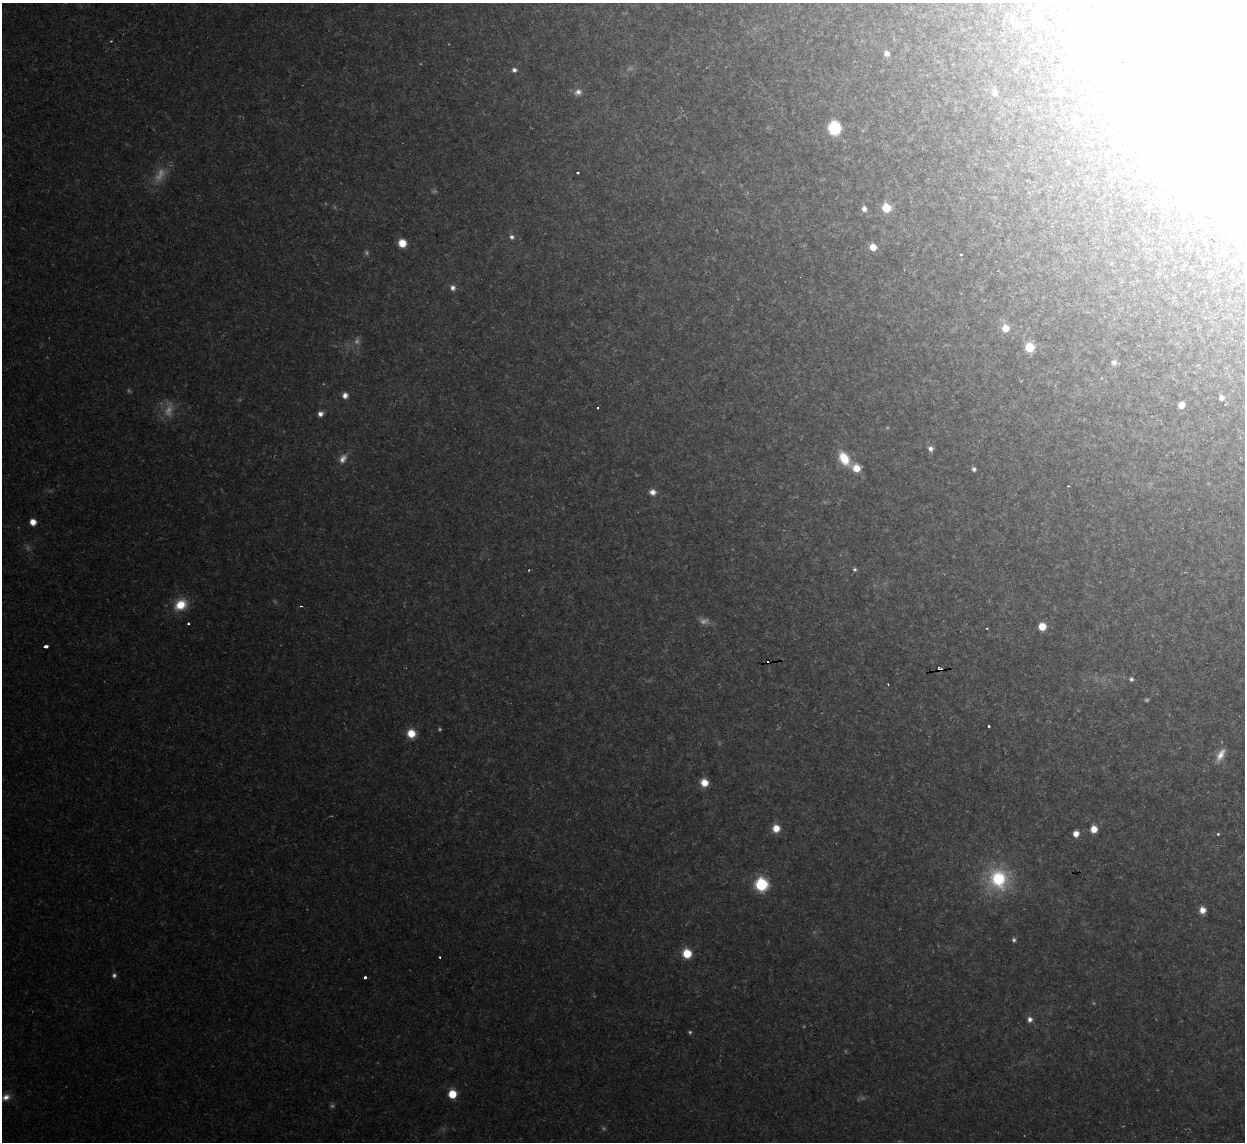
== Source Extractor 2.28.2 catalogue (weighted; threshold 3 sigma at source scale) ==
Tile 10 of 4 x 4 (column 2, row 3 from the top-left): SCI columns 1243-2485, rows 1277-2416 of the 4970 x 4948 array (HDU 1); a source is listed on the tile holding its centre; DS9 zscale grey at full resolution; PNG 1247 x 1144 px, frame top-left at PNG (2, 3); no overlay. Shown black and unused: <1% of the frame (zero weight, under 2 of 3 exposures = <1% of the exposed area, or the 3 px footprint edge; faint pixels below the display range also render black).
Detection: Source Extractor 2.28.2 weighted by HDU 2 'WHT'; one run over the whole footprint, this tile lists its part. Background 0.035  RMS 0.0072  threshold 0.0324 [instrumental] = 3 sigma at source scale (4.5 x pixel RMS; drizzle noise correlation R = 1.50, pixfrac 1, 0.05/0.05 arcsec/px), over >= 5 px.
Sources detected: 88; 20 too faint to see at this stretch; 5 inside a brighter object's white glare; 4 cosmic-ray / hot-pixel residue — not listed; the other 59 listed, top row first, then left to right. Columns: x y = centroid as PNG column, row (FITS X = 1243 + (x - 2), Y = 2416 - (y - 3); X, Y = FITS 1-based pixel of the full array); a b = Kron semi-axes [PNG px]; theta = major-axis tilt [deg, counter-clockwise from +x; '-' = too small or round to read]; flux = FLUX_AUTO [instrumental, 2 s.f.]
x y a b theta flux
1036 16 7 6 - 17
1015 23 13 11 -2 5.8
1242 38 187 96 80 680
886 53 6 6 - 4.8
514 70 6 5 - 2.7
578 92 11 9 21 4.9
995 92 10 7 -76 4.3
1075 121 6 6 - 8.6
834 128 9 8 - 66
578 173 3 3 - 1.2
886 208 6 6 - 25
864 209 6 5 - 3.6
512 237 6 6 - 2.6
402 243 7 6 - 15
873 247 5 5 - 12
961 254 3 3 - 7.6
453 288 7 7 - 3.5
1005 328 7 7 - 11
1030 347 8 7 - 23
1114 362 7 6 - 3.5
1101 378 5 3 - 0.53
345 395 6 6 - 5.4
1221 398 6 5 - 3.2
1225 404 3 2 - 0.73
1181 405 6 5 - 8.5
597 407 3 3 - 2.1
320 414 6 5 - 4.1
930 449 7 6 - 3.8
844 458 16 10 -58 21
856 468 8 7 - 13
974 469 5 4 - 2.4
652 492 7 7 - 4.9
33 522 6 6 - 7.9
855 569 5 5 - 1.7
181 605 16 12 38 21
188 624 3 3 - 1.3
1042 626 6 6 - 15
987 628 3 2 - 0.81
45 646 4 3 - 7.5
939 669 4 3 - 32
1131 679 5 5 - 1.9
989 726 3 3 - 1.7
411 733 8 8 - 15
1221 755 18 8 63 8.2
704 783 7 7 - 11
776 828 8 8 - 11
1094 829 6 6 - 11
1076 834 6 6 - 7
1218 834 3 3 - 1.6
998 879 26 23 -68 61
761 884 9 9 - 54
1202 910 7 6 - 7.2
1014 940 6 5 - 1.9
687 953 8 7 - 22
440 957 3 3 - 1.1
365 977 3 3 - 18
1030 1019 7 6 - 3.8
452 1094 6 6 - 25
6 1097 12 8 26 6.5
Overlapping masked pixels (flux is a lower limit): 2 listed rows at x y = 1242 38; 939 669
Isophote crosses this tile's border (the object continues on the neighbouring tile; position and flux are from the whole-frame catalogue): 1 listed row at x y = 1242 38